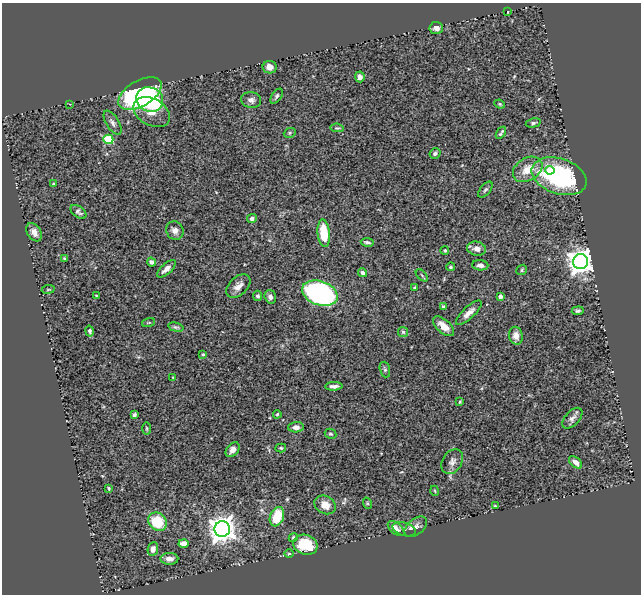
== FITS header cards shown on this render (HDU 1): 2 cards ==
NAXIS1  =                  639
NAXIS2  =                  592

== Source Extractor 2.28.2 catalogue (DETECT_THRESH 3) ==
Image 639 x 592 px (HDU 1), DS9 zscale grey, 1 PNG px = 1 image px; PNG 643 x 596 px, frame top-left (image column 1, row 592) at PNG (2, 3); each listed source drawn as its Kron ellipse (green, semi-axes under 4 px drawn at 4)
Background 0.374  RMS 0.033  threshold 0.0977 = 3 sigma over >= 5 px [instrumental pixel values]
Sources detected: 89; all 89 listed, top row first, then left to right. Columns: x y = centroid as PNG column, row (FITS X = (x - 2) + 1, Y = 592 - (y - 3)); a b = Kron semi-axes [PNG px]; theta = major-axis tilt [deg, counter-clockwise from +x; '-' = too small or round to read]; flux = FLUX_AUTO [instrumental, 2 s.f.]
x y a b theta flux
508 12 3 2 - 1.8
436 28 7 6 - 11
270 67 7 6 - 13
360 77 5 5 - 7.8
140 93 24 13 30 320
277 96 8 4 56 5
150 99 14 12 -26 230
251 100 10 8 -15 8.8
70 104 3 2 - 1.6
500 104 5 4 - 2.8
152 112 20 13 -29 38
113 123 13 6 -58 8.7
533 123 8 4 13 4.1
337 128 7 3 -6 2.6
290 133 6 4 22 3
501 133 7 2 55 3.9
108 139 5 4 - 120
435 153 5 5 - 5.5
528 169 16 11 32 35
550 170 5 3 - 8.4
559 176 28 17 -19 290
53 184 3 2 - 1.4
485 190 9 5 50 4.8
78 212 9 5 -37 5.6
252 218 5 4 - 8.8
175 231 9 8 - 12
34 232 10 6 -58 14
324 233 14 6 -84 73
367 242 6 3 -10 4.9
477 249 9 7 -10 13
445 250 4 4 - 3
64 259 3 3 - 2.9
151 262 5 4 - 6.3
580 262 7 7 - 2300
480 265 8 5 -4 8.8
450 267 4 4 - 3.5
166 269 11 5 42 11
522 270 6 5 - 3.2
363 273 4 4 - 8.8
422 275 7 3 -45 2.4
238 286 14 9 45 17
415 288 4 3 - 3.7
48 289 6 3 9 2
320 293 18 12 -19 630
96 296 3 2 - 1.7
257 296 5 4 - 4.3
500 296 4 4 - 6.9
270 297 7 5 -72 8.9
443 307 4 3 - 4.7
578 311 6 4 6 4.4
469 313 17 6 43 16
149 323 6 3 19 2
444 326 13 6 -42 21
176 327 8 3 -13 4
90 331 5 4 - 4.6
403 332 5 5 - 3.4
516 336 9 6 -81 14
203 354 4 3 - 2.5
385 369 8 5 -72 4.1
173 377 3 2 - 1.5
334 386 9 3 2 7.7
460 402 4 3 - 2.3
277 414 4 3 - 2.4
134 415 4 3 - 5
572 418 13 7 47 9.7
296 427 8 5 3 11
147 428 6 3 -89 2.3
331 434 6 5 - 3.6
281 448 5 4 - 2.8
233 450 8 5 50 12
452 462 13 9 58 12
576 462 8 5 -41 14
109 488 3 3 - 2.7
435 491 5 3 - 1.8
367 503 6 3 -72 2.3
325 505 11 8 -31 18
495 506 3 3 - 1.9
277 517 10 7 70 64
158 522 10 8 -40 79
416 527 13 7 39 12
222 529 8 7 - 2500
396 529 10 5 -41 11
404 529 12 6 -18 11
293 537 5 4 - 3.2
184 543 5 4 - 22
305 545 12 9 -18 66
153 549 7 5 81 12
289 554 4 3 - 2
169 559 9 6 0 13